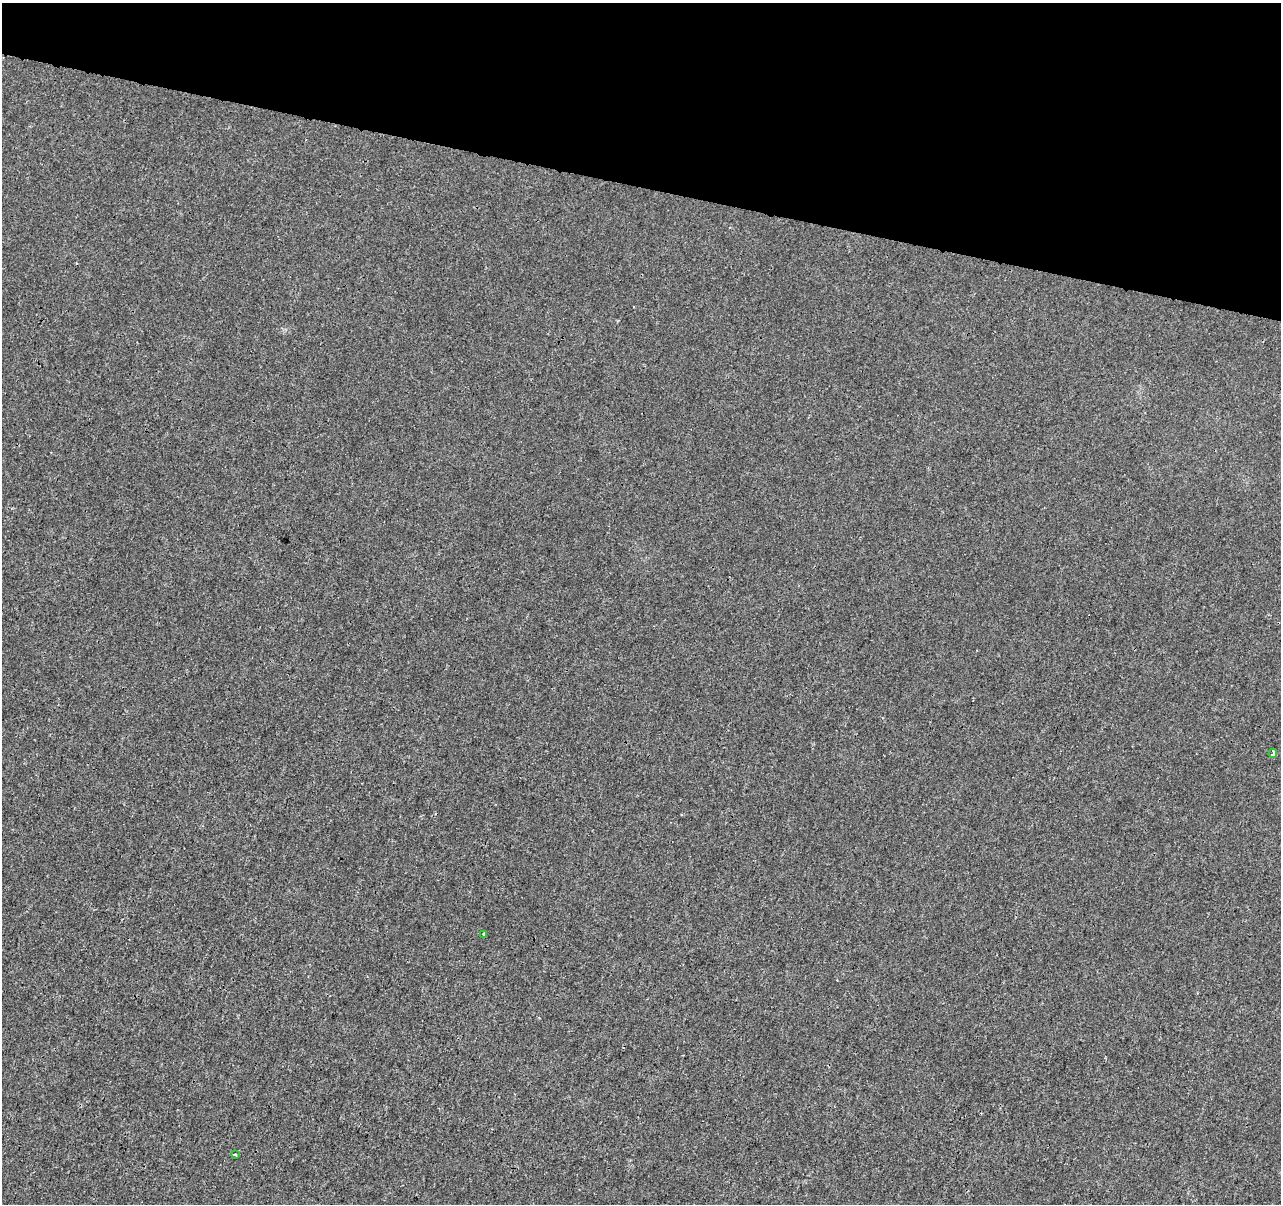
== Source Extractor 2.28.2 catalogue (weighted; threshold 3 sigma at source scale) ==
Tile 2 of 4 x 4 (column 2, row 1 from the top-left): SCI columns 1288-2566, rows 3888-5089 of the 5125 x 5312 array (HDU 1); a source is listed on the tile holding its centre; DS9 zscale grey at full resolution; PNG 1283 x 1206 px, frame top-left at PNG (2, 3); each listed source drawn as its Kron ellipse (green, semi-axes under 4 px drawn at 4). Shown black and unused: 15% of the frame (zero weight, under 3 of 4 exposures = <1% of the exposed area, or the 3 px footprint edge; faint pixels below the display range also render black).
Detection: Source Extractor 2.28.2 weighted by HDU 2 'WHT'; one run over the whole footprint, this tile lists its part. Background 5.92e-05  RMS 0.0014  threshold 0.00628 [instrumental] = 3 sigma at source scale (4.5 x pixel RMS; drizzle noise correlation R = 1.50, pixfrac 1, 0.0396/0.0396 arcsec/px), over >= 5 px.
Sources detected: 3; all 3 listed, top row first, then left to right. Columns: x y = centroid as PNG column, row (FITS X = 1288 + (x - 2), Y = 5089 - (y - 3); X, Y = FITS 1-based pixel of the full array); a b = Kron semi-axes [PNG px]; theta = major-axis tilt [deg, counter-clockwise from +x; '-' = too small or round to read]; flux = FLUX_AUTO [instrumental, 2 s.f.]
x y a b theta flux
1273 753 4 3 - 2.6
484 934 3 3 - 0.4
235 1155 3 3 - 0.39